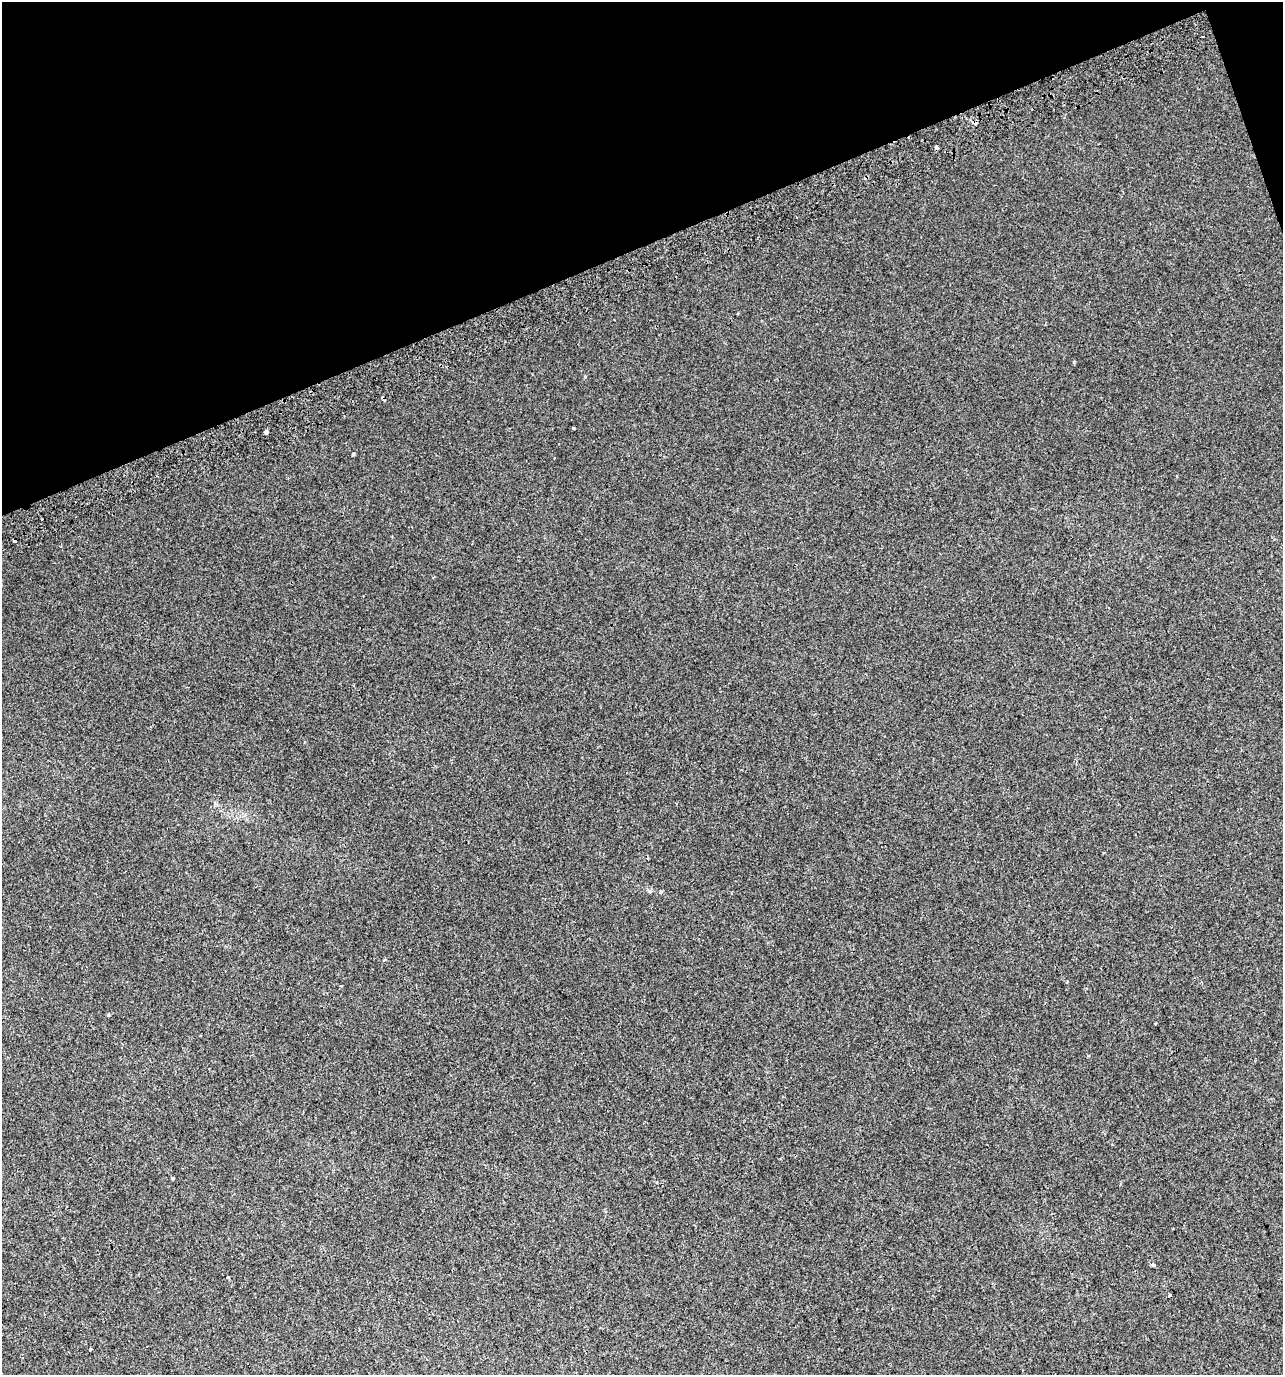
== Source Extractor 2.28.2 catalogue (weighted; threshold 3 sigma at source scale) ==
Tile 3 of 4 x 4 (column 3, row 1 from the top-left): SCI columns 2707-3987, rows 4160-5532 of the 5358 x 5574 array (HDU 1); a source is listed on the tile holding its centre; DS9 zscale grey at full resolution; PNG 1285 x 1377 px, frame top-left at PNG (2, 2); no overlay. Shown black and unused: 18% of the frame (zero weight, under 2 of 3 exposures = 2% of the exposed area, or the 3 px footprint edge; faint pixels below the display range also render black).
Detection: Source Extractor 2.28.2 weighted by HDU 2 'WHT'; one run over the whole footprint, this tile lists its part. Background 0.00367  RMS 0.0038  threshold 0.0171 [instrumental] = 3 sigma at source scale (4.5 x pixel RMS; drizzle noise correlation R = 1.50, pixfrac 1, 0.0396/0.0396 arcsec/px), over >= 5 px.
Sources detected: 20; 5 cosmic-ray / hot-pixel residue — not listed; the other 15 listed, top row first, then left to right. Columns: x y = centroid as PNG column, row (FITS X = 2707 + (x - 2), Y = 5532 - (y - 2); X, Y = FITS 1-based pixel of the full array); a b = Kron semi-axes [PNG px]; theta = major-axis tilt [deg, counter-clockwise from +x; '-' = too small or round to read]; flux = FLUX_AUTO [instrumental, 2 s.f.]
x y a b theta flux
936 148 4 3 - 1.8
1074 362 3 3 - 0.43
573 428 3 3 - 0.58
266 432 4 3 - 3.7
353 454 3 3 - 0.48
384 960 4 3 - 0.6
341 986 4 2 - 0.28
108 1015 4 3 - 0.51
1155 1023 3 3 - 0.55
1088 1056 3 3 - 0.47
172 1179 4 3 - 0.47
1153 1265 5 4 - 0.65
228 1277 3 3 - 0.58
1170 1295 3 3 - 1.4
90 1349 3 3 - 0.47
Overlapping masked pixels (flux is a lower limit): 1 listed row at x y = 936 148